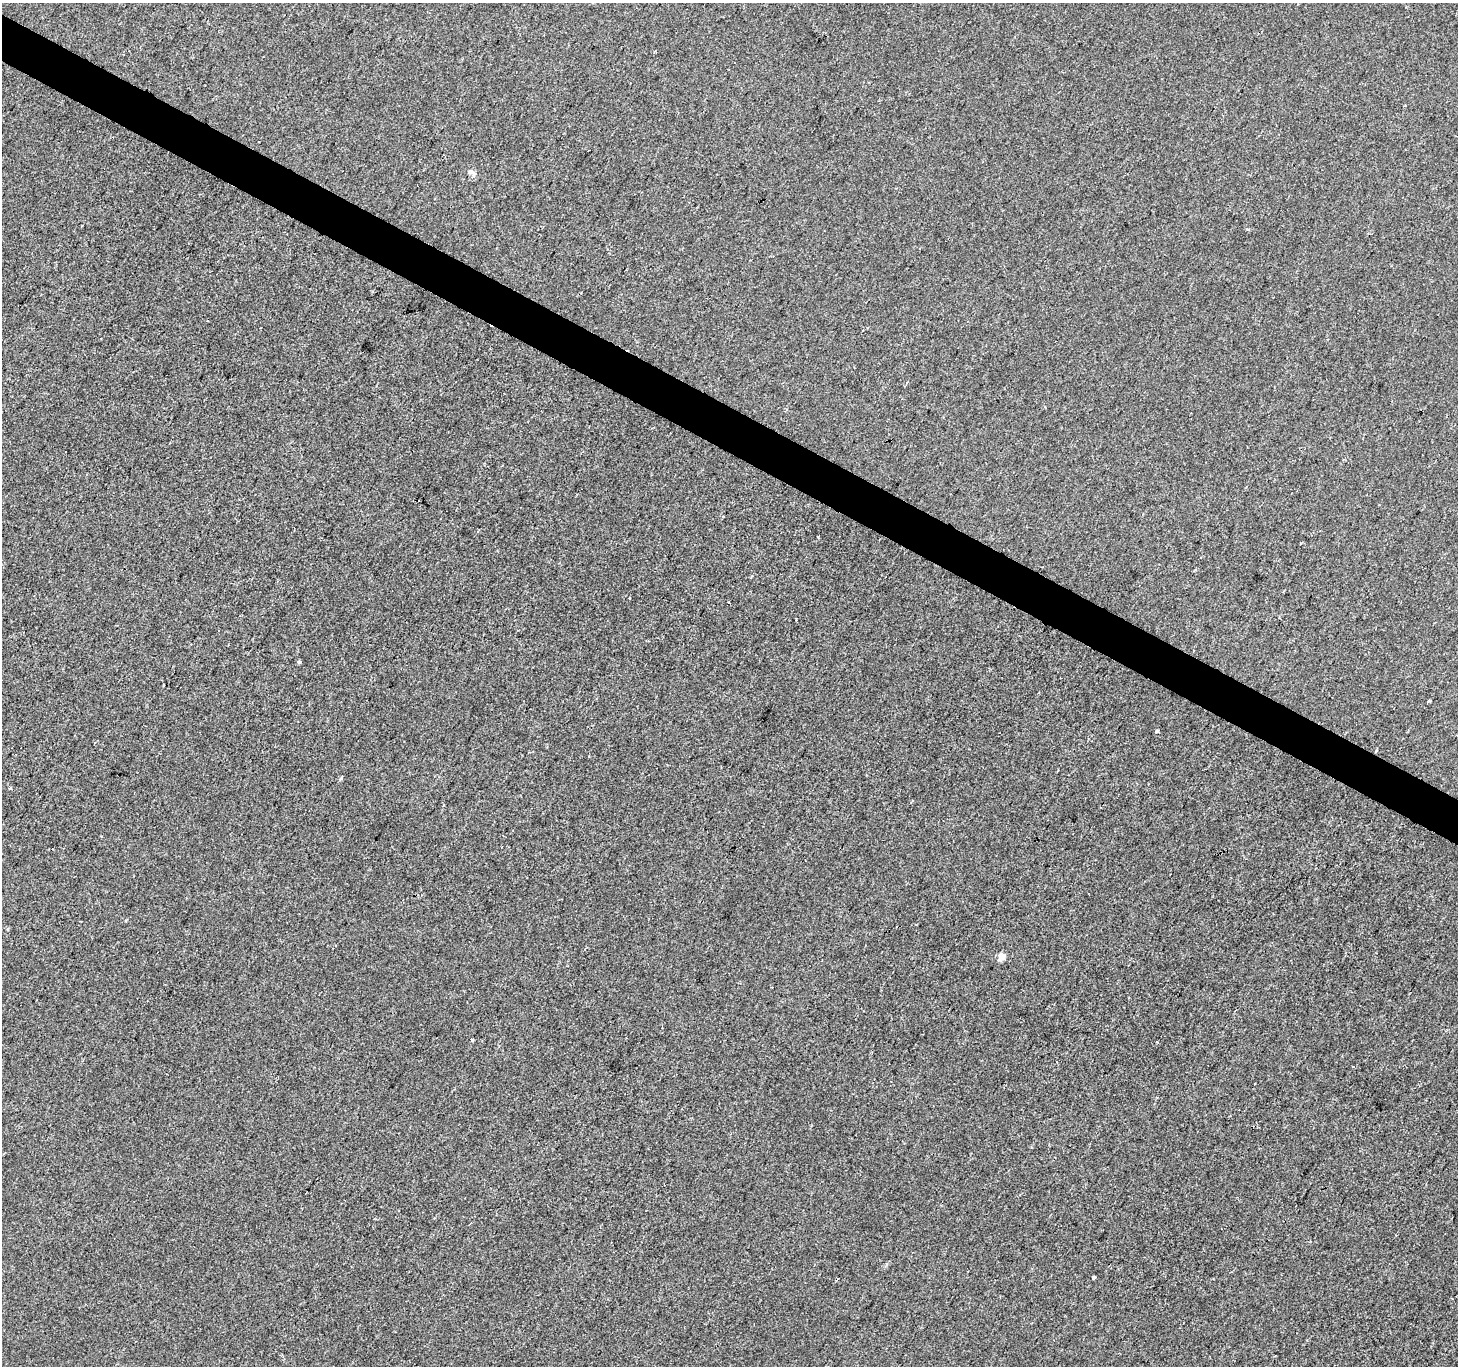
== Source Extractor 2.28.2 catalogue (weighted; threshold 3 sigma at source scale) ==
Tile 11 of 4 x 4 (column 3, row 3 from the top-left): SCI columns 2917-4372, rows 1625-2988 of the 5827 x 5910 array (HDU 1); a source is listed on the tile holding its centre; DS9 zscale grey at full resolution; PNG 1460 x 1368 px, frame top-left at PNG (2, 3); no overlay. Shown black and unused: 3% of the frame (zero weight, under 2 of 3 exposures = <1% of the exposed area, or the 3 px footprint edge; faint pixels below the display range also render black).
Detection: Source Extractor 2.28.2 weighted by HDU 2 'WHT'; one run over the whole footprint, this tile lists its part. Background 5.71e-05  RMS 0.0042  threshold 0.0188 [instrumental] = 3 sigma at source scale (4.5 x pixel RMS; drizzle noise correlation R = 1.50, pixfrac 1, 0.0396/0.0396 arcsec/px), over >= 5 px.
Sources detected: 16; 5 cosmic-ray / hot-pixel residue — not listed; the other 11 listed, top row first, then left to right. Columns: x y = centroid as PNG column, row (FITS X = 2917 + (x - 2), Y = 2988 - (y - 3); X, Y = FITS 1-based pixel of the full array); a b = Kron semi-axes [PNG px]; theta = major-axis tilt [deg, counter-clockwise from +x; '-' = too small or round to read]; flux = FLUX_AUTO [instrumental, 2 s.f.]
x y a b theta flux
471 172 12 6 -31 1.4
1248 229 5 3 - 0.47
299 662 4 3 - 3.1
1157 731 4 3 - 6
341 778 5 3 - 0.47
10 788 3 3 - 1.7
1001 957 5 4 - 6.7
472 1040 3 3 - 1.9
1057 1061 2 2 - 0.47
837 1278 2 2 - 0.53
1094 1278 3 3 - 6.7
Unlisted compact peaks at least as high as the median listed source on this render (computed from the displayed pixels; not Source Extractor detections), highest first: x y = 796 619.